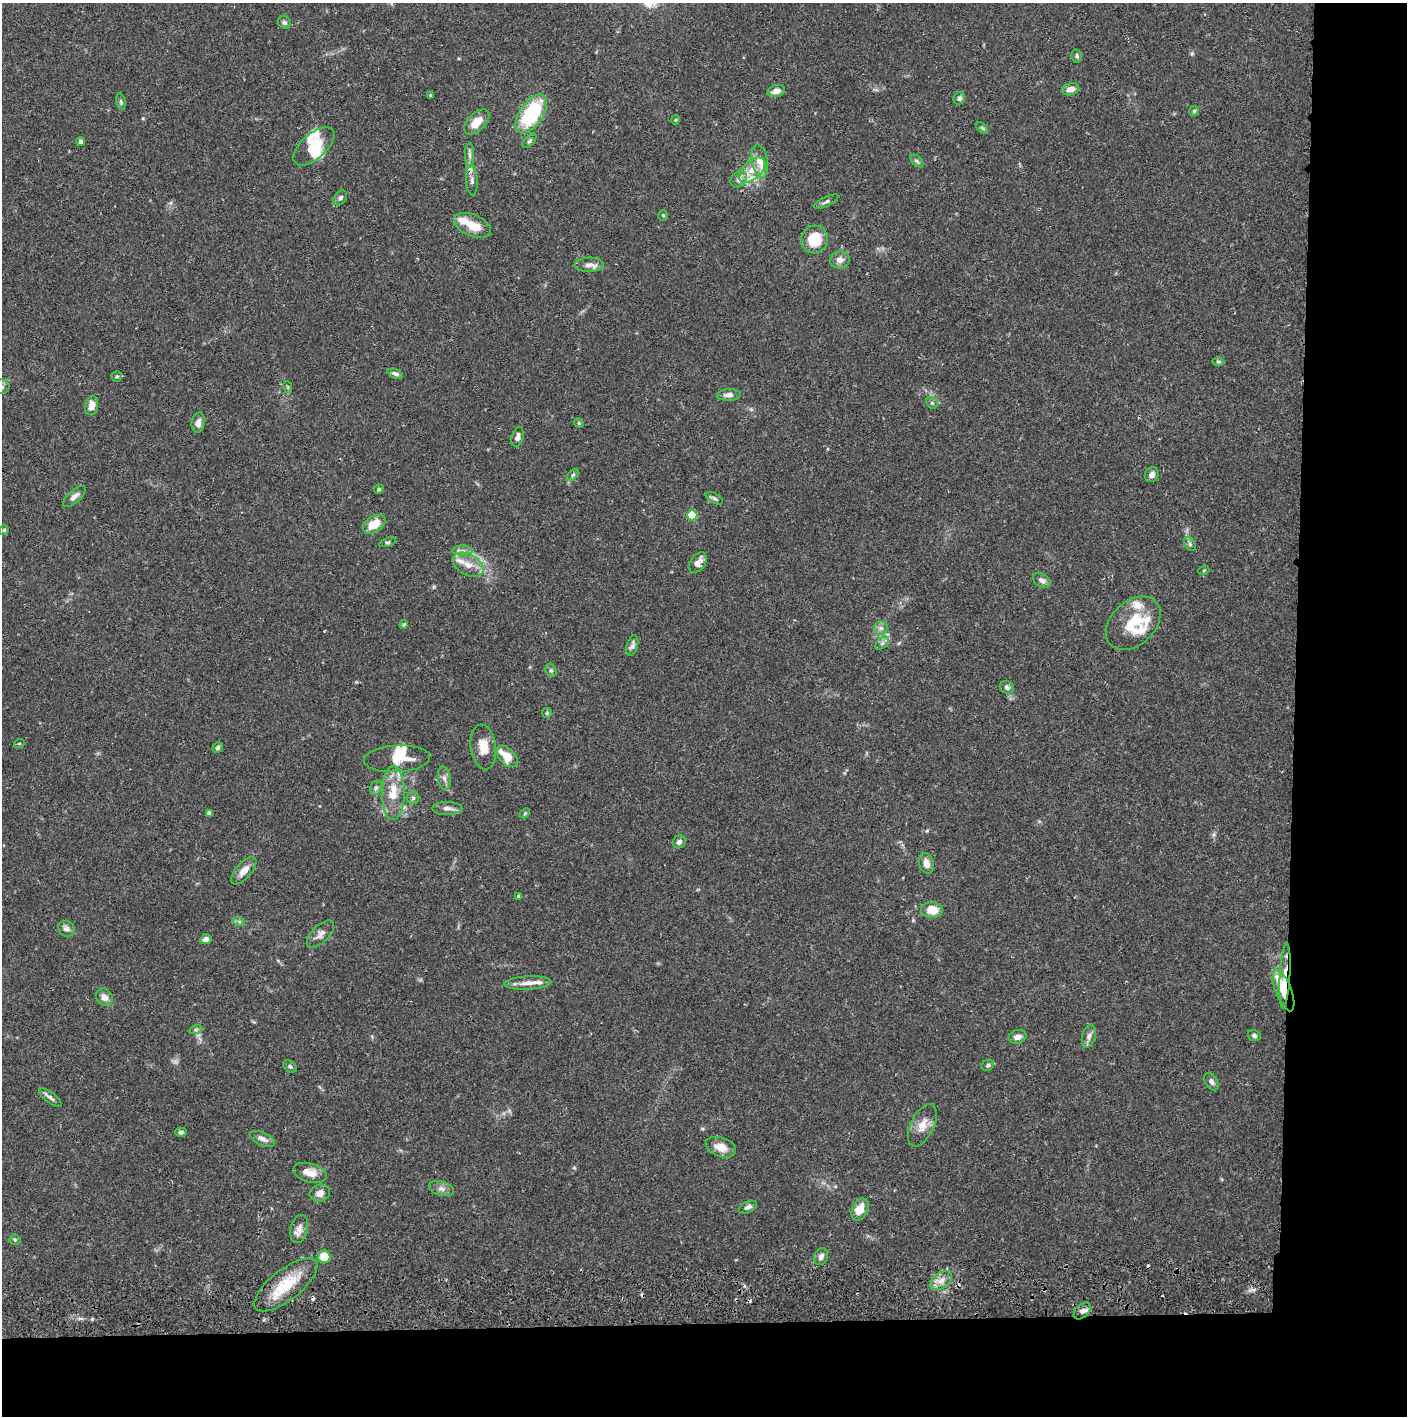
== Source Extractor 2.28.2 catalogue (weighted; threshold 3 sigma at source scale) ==
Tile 9 of 3 x 3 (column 3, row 3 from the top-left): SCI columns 2816-4220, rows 58-1471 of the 4227 x 4357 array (HDU 1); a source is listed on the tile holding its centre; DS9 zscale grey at full resolution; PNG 1409 x 1418 px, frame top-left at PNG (2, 3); each listed source drawn as its Kron ellipse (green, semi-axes under 4 px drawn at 4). Shown black and unused: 14% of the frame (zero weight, under 2 of 3 exposures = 3% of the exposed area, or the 3 px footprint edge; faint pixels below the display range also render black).
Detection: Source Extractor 2.28.2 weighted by HDU 2 'WHT'; one run over the whole footprint, this tile lists its part. Background 0.0679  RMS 0.0049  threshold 0.0219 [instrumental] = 3 sigma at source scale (4.5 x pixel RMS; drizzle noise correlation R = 1.50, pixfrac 1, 0.05/0.05 arcsec/px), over >= 5 px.
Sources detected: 130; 1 too faint to see at this stretch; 2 inside a brighter object's white glare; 4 cosmic-ray / hot-pixel residue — neither listed nor drawn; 12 inside a brighter listed object's ellipse — not listed separately; the other 111 listed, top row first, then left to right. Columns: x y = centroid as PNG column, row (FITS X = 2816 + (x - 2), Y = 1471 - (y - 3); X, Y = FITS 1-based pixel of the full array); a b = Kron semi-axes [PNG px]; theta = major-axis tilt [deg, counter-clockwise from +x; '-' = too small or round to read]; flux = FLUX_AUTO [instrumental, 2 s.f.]
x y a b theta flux
284 22 7 6 - 1.2
1077 56 7 5 -78 0.98
1071 89 9 6 14 3.3
776 91 9 6 15 3.6
430 95 3 3 - 0.92
959 98 6 5 - 1.3
121 102 8 4 -77 0.87
1194 111 5 5 - 0.87
531 114 22 11 56 41
675 120 5 3 - 0.54
477 122 15 8 45 7.8
982 128 7 4 -44 0.76
530 141 9 4 48 1.1
80 142 4 4 - 1.3
314 146 25 12 42 10
470 155 12 4 -89 1.9
760 161 16 8 -79 7
917 161 7 4 -45 0.95
752 170 16 9 42 6.9
738 179 9 7 54 1.8
472 180 15 6 -86 2.3
340 198 8 6 51 1.3
826 202 13 4 26 1.3
663 215 5 4 - 0.66
472 225 19 11 -23 9.2
814 239 14 13 - 15
840 260 10 8 7 3.1
589 265 14 7 1 2.9
1218 361 6 4 -1 0.83
395 374 8 4 -22 1.4
117 376 5 5 - 0.87
2 387 8 7 - 1.6
288 387 6 3 -72 0.66
729 395 12 6 2 2.5
932 403 6 5 - 0.88
92 405 10 6 82 4.8
198 422 10 6 79 2.9
579 423 5 4 - 0.58
517 437 10 6 77 2.3
573 475 7 4 45 0.79
1152 475 8 6 59 2.4
379 489 5 4 - 0.67
74 497 14 6 42 2.4
714 498 10 5 -29 1.1
692 515 5 5 - 21
374 524 12 8 33 8.2
4 530 5 5 - 0.67
387 542 8 4 20 0.84
1190 544 7 5 -60 1.1
463 551 10 5 0 1.8
698 563 11 7 53 3.4
468 565 17 10 -28 5.8
1204 570 5 3 - 0.49
1042 580 10 6 -35 1.9
1133 623 31 22 43 21
404 624 4 3 - 1
881 628 7 6 - 1.6
882 643 8 5 46 1.5
632 645 11 5 73 1.6
551 670 7 5 -68 1.1
1007 687 7 6 - 1.4
547 713 5 5 - 0.65
19 744 5 3 - 0.41
483 747 22 12 -82 8
218 748 6 5 - 1
507 756 13 7 -42 11
397 759 33 13 3 10
444 778 11 6 -82 2.2
376 788 7 5 67 1.2
393 793 27 11 90 11
413 798 6 6 - 1.1
447 808 15 6 0 2.4
209 813 4 4 - 1.4
525 813 6 4 46 0.57
679 842 7 6 - 1.5
926 863 10 7 -75 3.5
244 871 17 7 48 4.6
518 896 4 3 - 0.66
932 910 10 7 -1 8.1
239 921 6 4 -19 0.88
66 929 8 7 - 2.4
321 934 17 8 45 2.9
206 939 6 5 - 2.8
1285 976 33 5 87 7
528 983 23 6 4 4.2
1283 991 22 8 -69 8.1
104 997 9 7 -49 3.1
196 1029 7 4 19 0.79
1089 1036 12 6 74 2.2
1254 1036 6 5 - 1.1
1018 1037 9 6 15 2.6
988 1065 6 5 - 1.1
290 1066 8 5 -36 0.99
1211 1082 10 6 -56 1.9
50 1098 14 5 -38 1.7
922 1125 23 11 64 6.2
181 1132 6 4 0 1.2
262 1139 13 6 -24 2.7
721 1147 16 9 -19 5.8
310 1173 17 9 -16 5.6
441 1189 13 7 -17 2.3
320 1193 10 8 13 3.9
748 1207 9 5 23 1.7
860 1209 12 7 64 6.9
299 1229 14 8 77 3.5
15 1240 6 5 - 0.7
821 1256 9 7 68 2.4
324 1257 6 6 - 9.1
941 1281 12 7 37 3.7
286 1285 38 15 38 18
1082 1311 10 6 45 1.9
Overlapping masked pixels (flux is a lower limit): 4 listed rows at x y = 472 180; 1285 976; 1283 991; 286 1285
Isophote crosses this tile's border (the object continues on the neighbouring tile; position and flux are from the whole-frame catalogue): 1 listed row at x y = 2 387